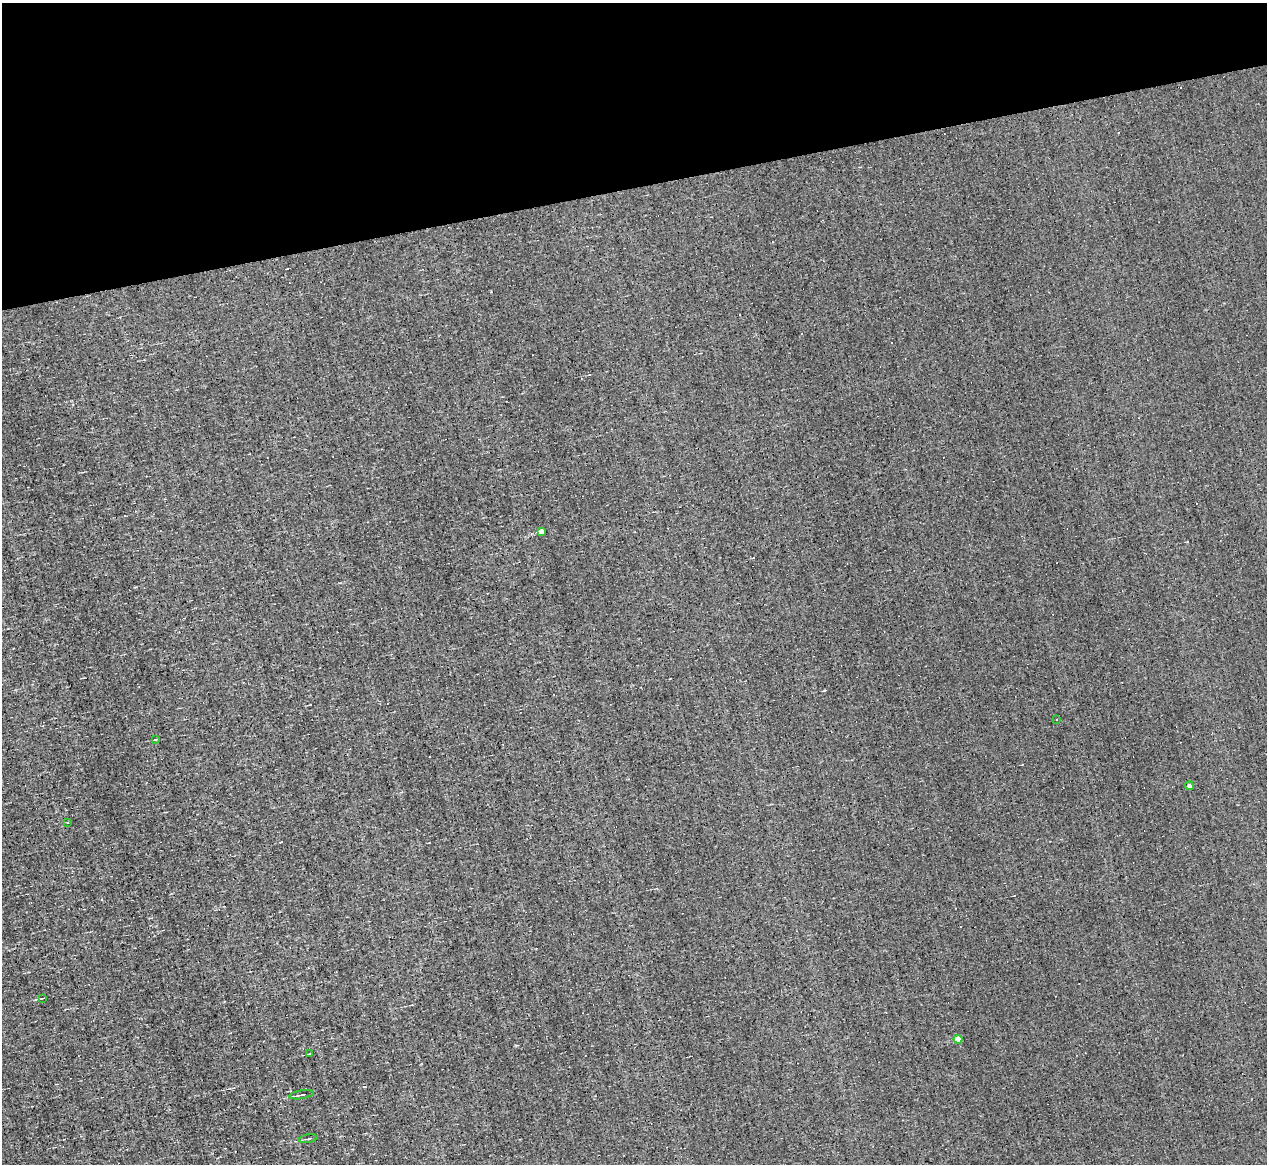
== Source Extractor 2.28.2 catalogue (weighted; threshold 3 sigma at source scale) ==
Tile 3 of 4 x 4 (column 3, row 1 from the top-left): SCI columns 2529-3793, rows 3731-4892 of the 5057 x 5015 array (HDU 1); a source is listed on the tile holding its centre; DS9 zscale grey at full resolution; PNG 1269 x 1166 px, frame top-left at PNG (2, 3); each listed source drawn as its Kron ellipse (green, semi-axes under 4 px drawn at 4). Shown black and unused: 16% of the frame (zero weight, under 3 of 4 exposures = <1% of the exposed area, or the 3 px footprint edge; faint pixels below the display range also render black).
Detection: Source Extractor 2.28.2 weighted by HDU 2 'WHT'; one run over the whole footprint, this tile lists its part. Background -0.00238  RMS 0.051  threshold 0.228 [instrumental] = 3 sigma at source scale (4.5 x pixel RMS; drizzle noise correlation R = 1.50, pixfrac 1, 0.05/0.05 arcsec/px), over >= 5 px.
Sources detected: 20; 10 cosmic-ray / hot-pixel residue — neither listed nor drawn; the other 10 listed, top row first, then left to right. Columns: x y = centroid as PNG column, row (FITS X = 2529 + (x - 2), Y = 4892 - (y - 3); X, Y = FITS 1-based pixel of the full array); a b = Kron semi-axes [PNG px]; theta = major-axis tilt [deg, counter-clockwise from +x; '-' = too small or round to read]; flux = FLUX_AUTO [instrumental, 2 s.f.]
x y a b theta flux
541 531 4 4 - 29
1057 720 3 3 - 8.7
156 739 4 2 - 3.6
1189 786 4 4 - 12
68 822 3 2 - 3.5
43 998 4 2 - 4.1
958 1039 4 4 - 61
310 1054 3 2 - 3.9
301 1095 12 2 9 10
308 1139 9 2 9 7.8
Unlisted compact peaks at least as high as the median listed source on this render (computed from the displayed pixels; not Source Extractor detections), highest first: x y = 824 690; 516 1046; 1187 542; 35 1000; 281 842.